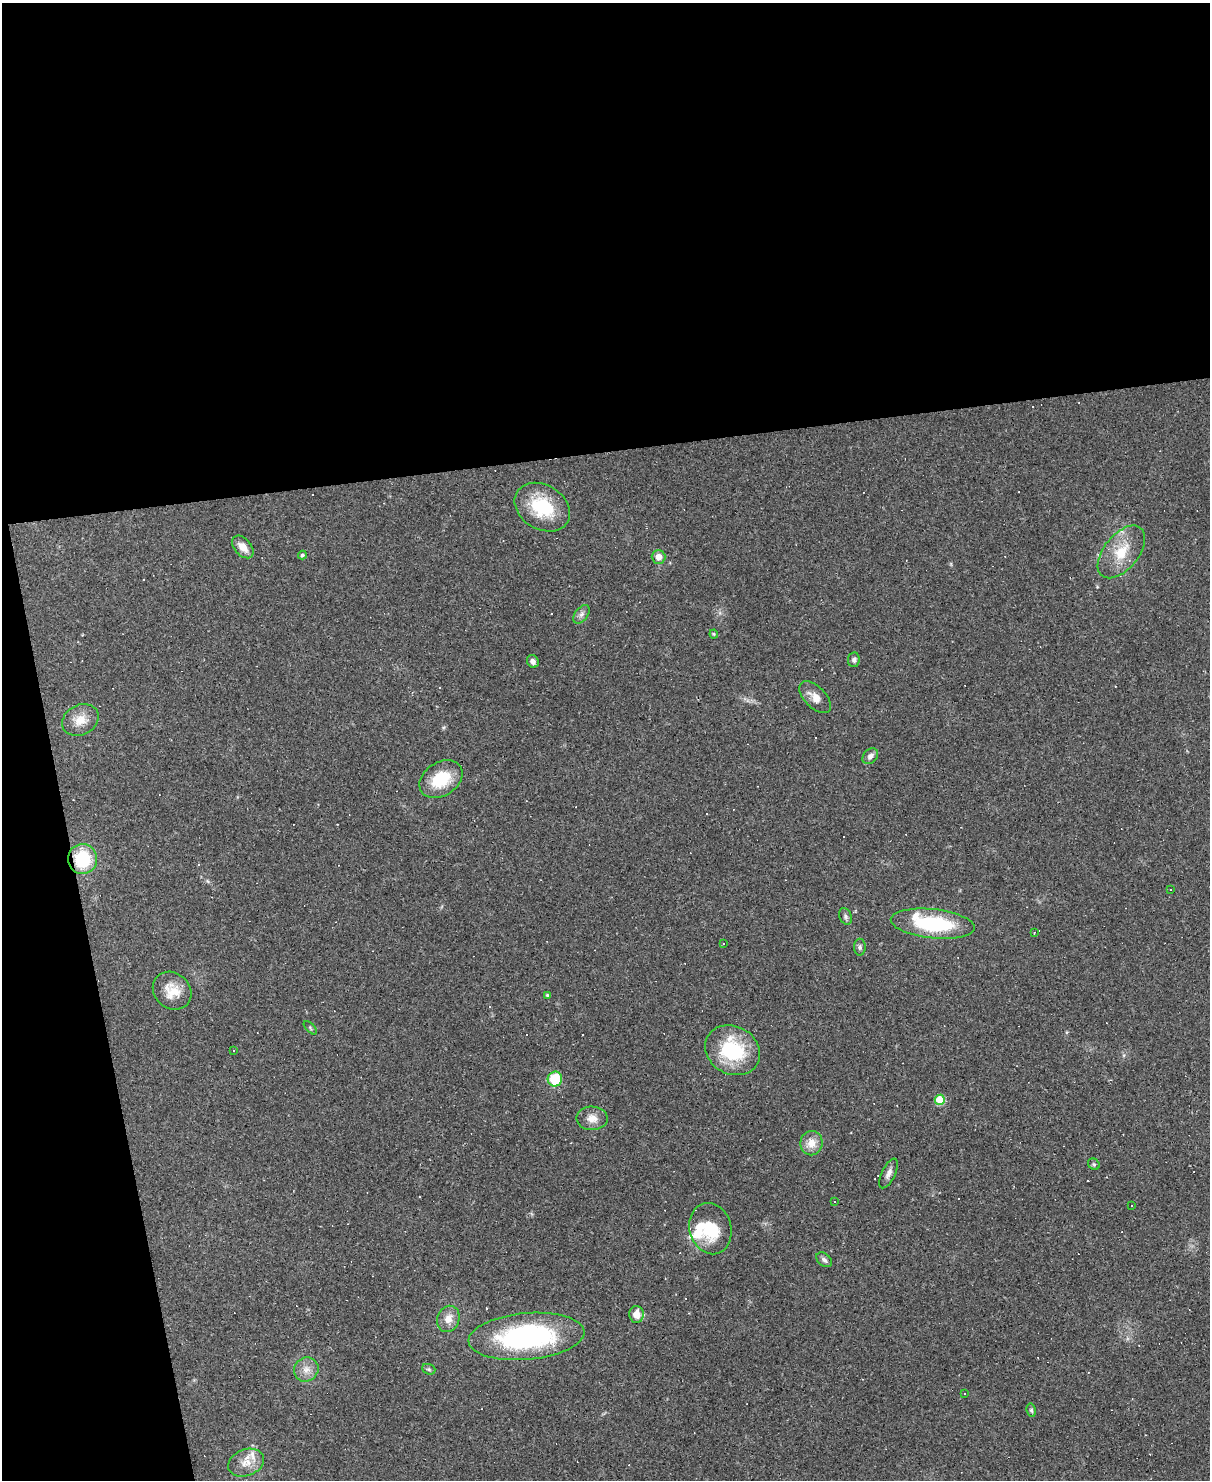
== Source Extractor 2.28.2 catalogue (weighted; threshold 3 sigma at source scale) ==
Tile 1 of 4 x 3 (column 1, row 1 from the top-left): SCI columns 1-1208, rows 3201-4678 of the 4833 x 4811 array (HDU 1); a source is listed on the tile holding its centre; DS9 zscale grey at full resolution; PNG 1212 x 1482 px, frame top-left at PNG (2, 3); each listed source drawn as its Kron ellipse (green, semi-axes under 4 px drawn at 4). Shown black and unused: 36% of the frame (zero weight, under 2 of 3 exposures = <1% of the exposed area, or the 3 px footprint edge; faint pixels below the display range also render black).
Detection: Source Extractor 2.28.2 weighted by HDU 2 'WHT'; one run over the whole footprint, this tile lists its part. Background 0.145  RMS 0.0082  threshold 0.037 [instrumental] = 3 sigma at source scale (4.5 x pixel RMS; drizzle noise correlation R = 1.50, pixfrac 1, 0.05/0.05 arcsec/px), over >= 5 px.
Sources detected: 75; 1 inside a brighter object's white glare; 27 cosmic-ray / hot-pixel residue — neither listed nor drawn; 4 inside a brighter listed object's ellipse — not listed separately; the other 43 listed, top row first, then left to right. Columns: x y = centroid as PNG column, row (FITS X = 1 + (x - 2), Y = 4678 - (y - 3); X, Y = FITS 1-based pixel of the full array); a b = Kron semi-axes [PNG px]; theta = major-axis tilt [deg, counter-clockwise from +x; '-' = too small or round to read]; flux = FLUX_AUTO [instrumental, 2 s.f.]
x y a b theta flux
542 507 29 22 -31 43
243 547 13 8 -48 8.9
1121 552 31 17 51 25
302 555 4 4 - 1.7
659 557 7 7 - 6.7
581 614 11 6 52 3.1
714 634 4 4 - 0.82
854 660 7 6 - 2.2
533 661 6 5 - 2.9
815 697 20 10 -45 8.1
80 720 19 15 29 12
870 756 9 6 44 3.4
441 779 23 16 33 30
82 859 15 14 - 38
1171 890 3 3 - 2.2
845 916 9 6 -66 2.1
933 924 42 14 -6 65
1034 932 3 2 - 0.63
723 944 3 2 - 0.8
860 947 8 6 -90 2.1
172 991 20 17 -41 15
547 995 4 4 - 1
310 1028 8 3 -46 0.98
234 1050 3 3 - 1.1
732 1050 28 24 -29 56
555 1079 7 7 - 28
940 1100 5 5 - 36
592 1118 15 11 -2 8.1
811 1143 12 11 - 10
1094 1164 6 5 - 1.4
889 1173 16 6 65 4.3
835 1202 3 2 - 1.2
1132 1205 3 2 - 0.86
710 1229 26 21 -75 30
824 1260 9 6 -40 2.9
636 1314 8 7 - 9.1
448 1319 13 11 68 8.8
526 1336 58 23 5 150
306 1369 12 11 - 7.4
429 1369 7 5 -21 1.4
965 1394 3 2 - 0.96
1031 1410 7 4 -79 1.6
246 1463 19 13 21 11
Overlapping masked pixels (flux is a lower limit): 1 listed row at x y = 82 859